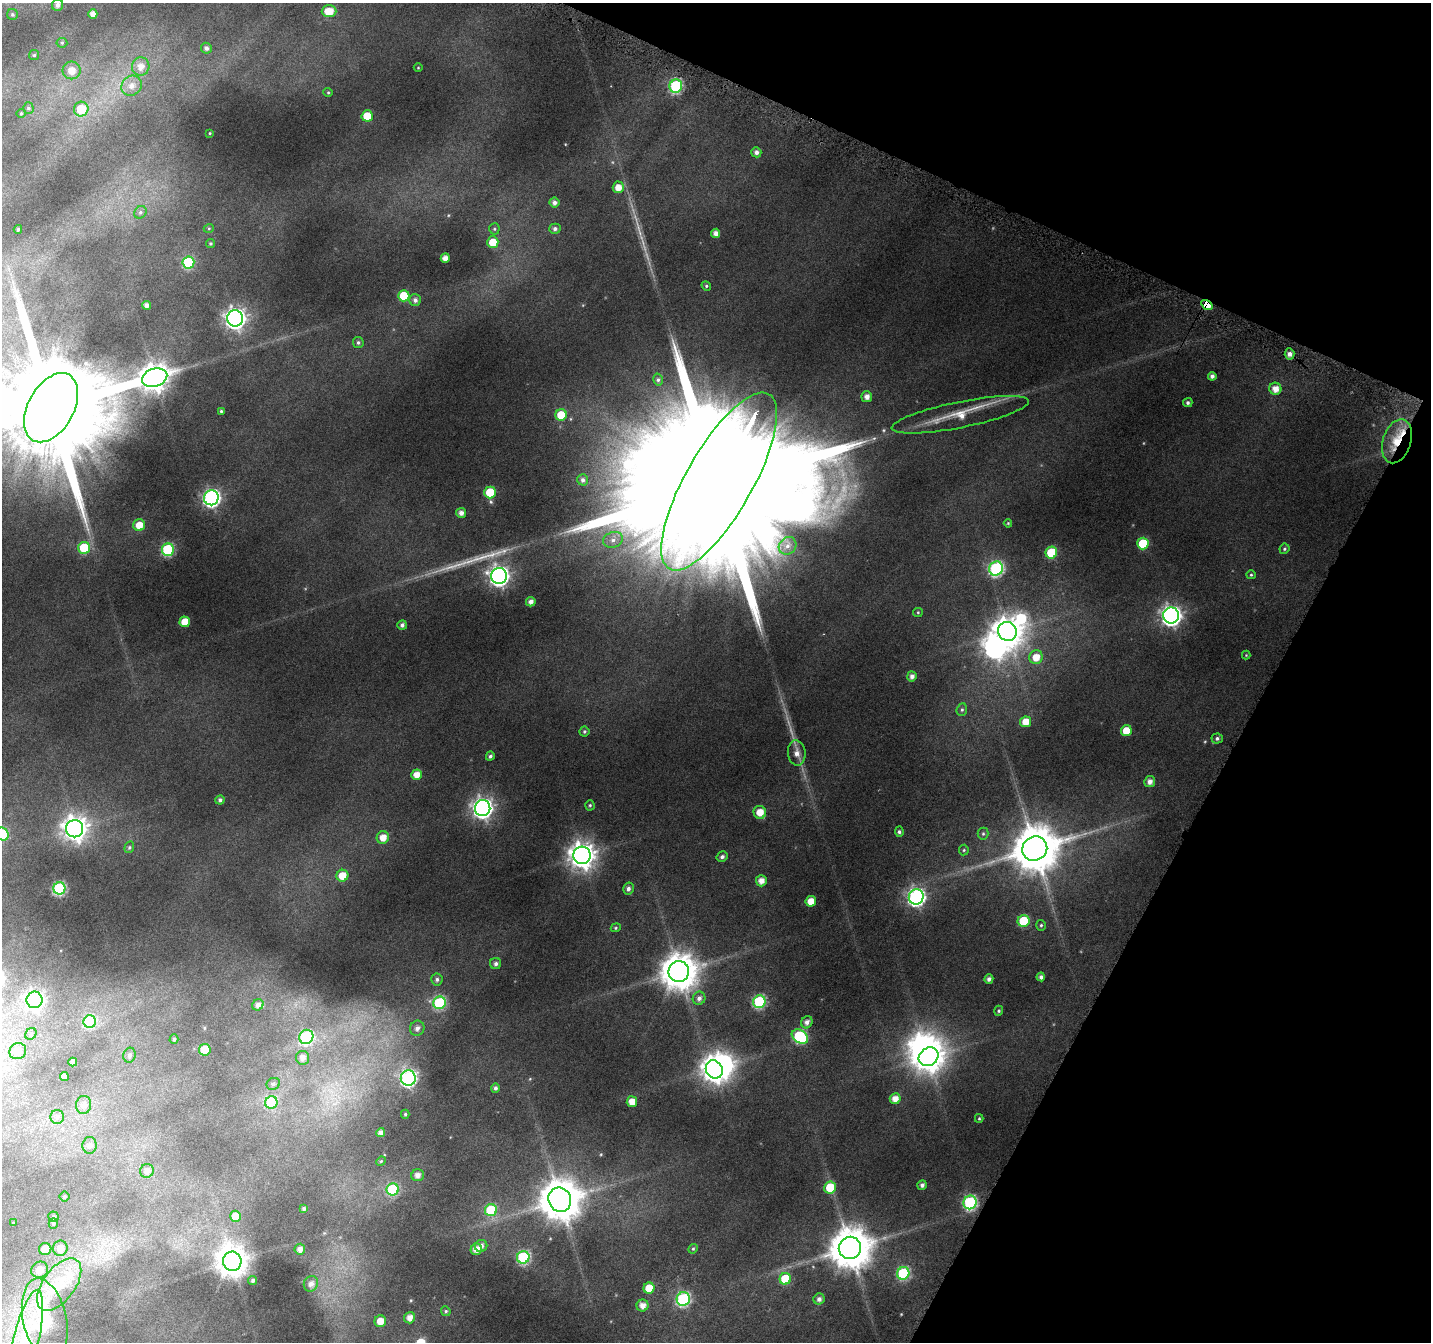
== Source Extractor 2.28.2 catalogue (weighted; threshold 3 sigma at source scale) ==
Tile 8 of 4 x 4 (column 4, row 2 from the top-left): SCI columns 4315-5743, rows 2987-4326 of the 5745 x 5877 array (HDU 1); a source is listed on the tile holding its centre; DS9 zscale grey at full resolution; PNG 1433 x 1344 px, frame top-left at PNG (2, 3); each listed source drawn as its Kron ellipse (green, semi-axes under 4 px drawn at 4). Shown black and unused: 22% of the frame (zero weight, under 4 of 8 exposures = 2% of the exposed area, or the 3 px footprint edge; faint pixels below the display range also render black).
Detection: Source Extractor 2.28.2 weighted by HDU 2 'WHT'; one run over the whole footprint, this tile lists its part. Background 0.0917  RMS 0.0092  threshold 0.0376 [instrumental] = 3 sigma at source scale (4.09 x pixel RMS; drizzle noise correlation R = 1.36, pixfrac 0.8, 0.0396/0.0396 arcsec/px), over >= 5 px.
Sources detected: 194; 2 too faint to see at this stretch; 4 inside a brighter object's white glare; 1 long thin detection or spike segment (spike, bleed or trail) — neither listed nor drawn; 2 inside a brighter listed object's ellipse — not listed separately; the other 185 listed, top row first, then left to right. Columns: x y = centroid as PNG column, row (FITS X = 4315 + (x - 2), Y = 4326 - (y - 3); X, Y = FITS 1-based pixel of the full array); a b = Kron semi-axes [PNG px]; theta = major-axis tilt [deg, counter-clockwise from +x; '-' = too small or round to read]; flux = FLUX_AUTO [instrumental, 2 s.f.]
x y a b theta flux
57 5 6 5 - 3.1
329 11 7 6 - 15
12 14 5 5 - 1.5
93 14 5 4 - 5
62 43 5 5 - 1.2
206 48 5 5 - 2.8
34 55 5 5 - 1.2
141 66 9 8 - 7.5
418 68 4 3 - 0.57
72 70 9 9 - 9.6
132 86 11 9 39 7
676 86 6 6 - 94
328 92 4 4 - 0.91
28 108 5 5 - 1.3
81 109 7 7 - 23
21 113 4 4 - 0.89
367 116 5 5 - 17
210 133 3 2 - 0.53
756 152 5 5 - 3.2
618 187 6 5 - 8.5
554 203 5 5 - 3.2
140 212 7 5 46 1.9
209 228 5 3 - 0.76
18 229 4 3 - 1.4
494 229 5 5 - 1.2
555 229 6 5 - 2.3
716 233 4 4 - 5
493 242 6 5 - 14
210 243 4 4 - 1.1
445 258 5 4 - 6.2
188 263 6 6 - 61
706 286 5 4 - 1.2
404 296 5 5 - 22
415 300 6 6 - 2.8
147 305 4 4 - 4
1207 305 6 4 -32 17
235 318 8 8 - 460
358 342 5 5 - 1.7
1289 354 5 5 - 4
1212 376 4 4 - 3.4
155 378 13 9 17 1100
658 380 6 5 - 1.6
1275 389 6 6 - 7.9
867 397 5 5 - 5.2
1188 403 4 4 - 1.8
51 408 37 23 61 35000
221 411 4 4 - 1.1
561 415 6 5 - 22
960 415 70 13 11 27
1397 441 23 14 72 25
583 480 6 5 - 2.4
719 481 101 33 60 120000
490 492 6 5 - 31
211 498 7 7 - 260
461 513 5 5 - 4.4
1008 523 4 4 - 0.78
139 525 6 6 - 11
613 540 10 7 18 5.5
1143 543 6 5 - 30
788 546 9 8 - 4.8
84 548 6 6 - 38
1284 549 5 4 - 1.4
168 550 6 6 - 76
1051 553 6 6 - 35
996 569 7 6 - 130
1251 575 5 4 - 1
499 576 8 8 - 420
531 602 5 4 - 4
918 612 5 4 - 0.93
1171 616 8 8 - 400
185 622 5 5 - 13
402 625 5 5 - 2.5
1007 631 10 9 - 1100
1246 655 4 4 - 0.73
1036 657 7 6 - 9.3
912 676 5 5 - 3.7
962 710 6 5 - 1.6
1026 722 5 5 - 11
584 731 5 5 - 1.4
1126 731 5 5 - 15
1217 738 5 5 - 2
797 753 12 8 -82 6.5
490 756 4 4 - 1.8
417 775 5 5 - 8.9
1150 782 5 5 - 4.9
220 800 5 4 - 2
590 805 5 4 - 1.2
483 808 8 8 - 420
760 812 6 6 - 12
75 829 8 8 - 700
899 832 5 4 - 1.7
2 834 6 6 - 44
983 834 6 5 - 1.5
383 837 6 6 - 9.2
129 847 6 4 69 1.4
1035 849 13 12 - 3500
964 850 5 5 - 1.2
582 855 9 8 - 840
722 857 6 5 - 2.5
342 876 6 6 - 13
761 881 5 5 - 6.5
59 888 6 6 - 100
628 888 6 5 - 2.8
916 897 7 7 - 250
811 901 5 5 - 11
1024 921 6 6 - 35
1041 925 5 4 - 1.2
616 928 5 4 - 1.1
496 964 5 5 - 2.4
679 971 10 10 - 2000
1041 977 4 4 - 2.7
437 979 6 5 - 2
989 979 5 4 - 2.9
699 998 7 6 - 3.2
34 1000 8 8 - 340
759 1002 6 6 - 85
440 1003 6 6 - 82
258 1005 6 5 - 3.5
999 1011 5 4 - 1.2
90 1022 6 6 - 58
807 1022 6 5 - 3.6
417 1028 8 7 - 4.1
31 1034 6 5 - 1.7
306 1037 7 6 - 100
800 1037 9 6 -33 83
174 1039 5 4 - 1.6
205 1050 6 5 - 27
18 1051 8 8 - 9.9
129 1055 7 6 - 2.6
929 1057 10 8 37 1000
302 1058 7 6 - 4.8
73 1062 4 4 - 4.3
714 1069 9 8 - 640
64 1076 4 4 - 4.9
408 1078 7 7 - 200
273 1084 7 5 27 2.1
495 1088 4 4 - 1.9
895 1099 5 5 - 7.6
271 1102 6 6 - 47
632 1102 5 5 - 9.4
83 1105 9 7 77 4.2
405 1114 4 4 - 1.2
57 1117 7 7 - 2.6
979 1118 4 4 - 0.93
381 1132 4 4 - 3.8
90 1145 8 7 - 3.4
381 1161 5 4 - 1
147 1171 7 6 - 4.2
418 1175 6 6 - 5.4
922 1185 5 4 - 2.8
830 1188 6 6 - 23
393 1189 6 6 - 58
64 1196 5 5 - 1.3
560 1200 12 11 - 2700
970 1202 7 6 - 120
304 1209 4 3 - 1.8
491 1210 6 6 - 48
235 1216 5 5 - 12
53 1217 5 5 - 1.5
13 1223 2 2 - 0.65
53 1223 5 4 - 1.2
481 1246 6 6 - 3.6
60 1248 8 7 - 7.4
850 1248 11 11 - 2800
45 1249 6 6 - 12
300 1249 5 5 - 4.9
476 1249 6 5 - 7.1
693 1249 5 4 - 1.2
523 1257 6 6 - 97
232 1261 9 9 - 1300
40 1270 9 8 - 7.8
903 1273 6 6 - 82
785 1279 6 5 - 29
253 1280 4 4 - 1.8
311 1284 8 7 - 4.5
59 1285 30 16 54 33
649 1288 5 5 - 17
683 1299 7 6 - 120
819 1299 6 5 - 3.1
643 1306 6 6 - 6.6
446 1311 5 4 - 1.1
410 1318 6 5 - 6.5
45 1320 42 21 -77 40
380 1321 6 5 - 11
26 1340 51 12 76 47
Overlapping masked pixels (flux is a lower limit): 2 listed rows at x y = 1207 305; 1397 441
Isophote crosses this tile's border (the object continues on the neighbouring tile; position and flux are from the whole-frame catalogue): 3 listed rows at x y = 51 408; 2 834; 26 1340